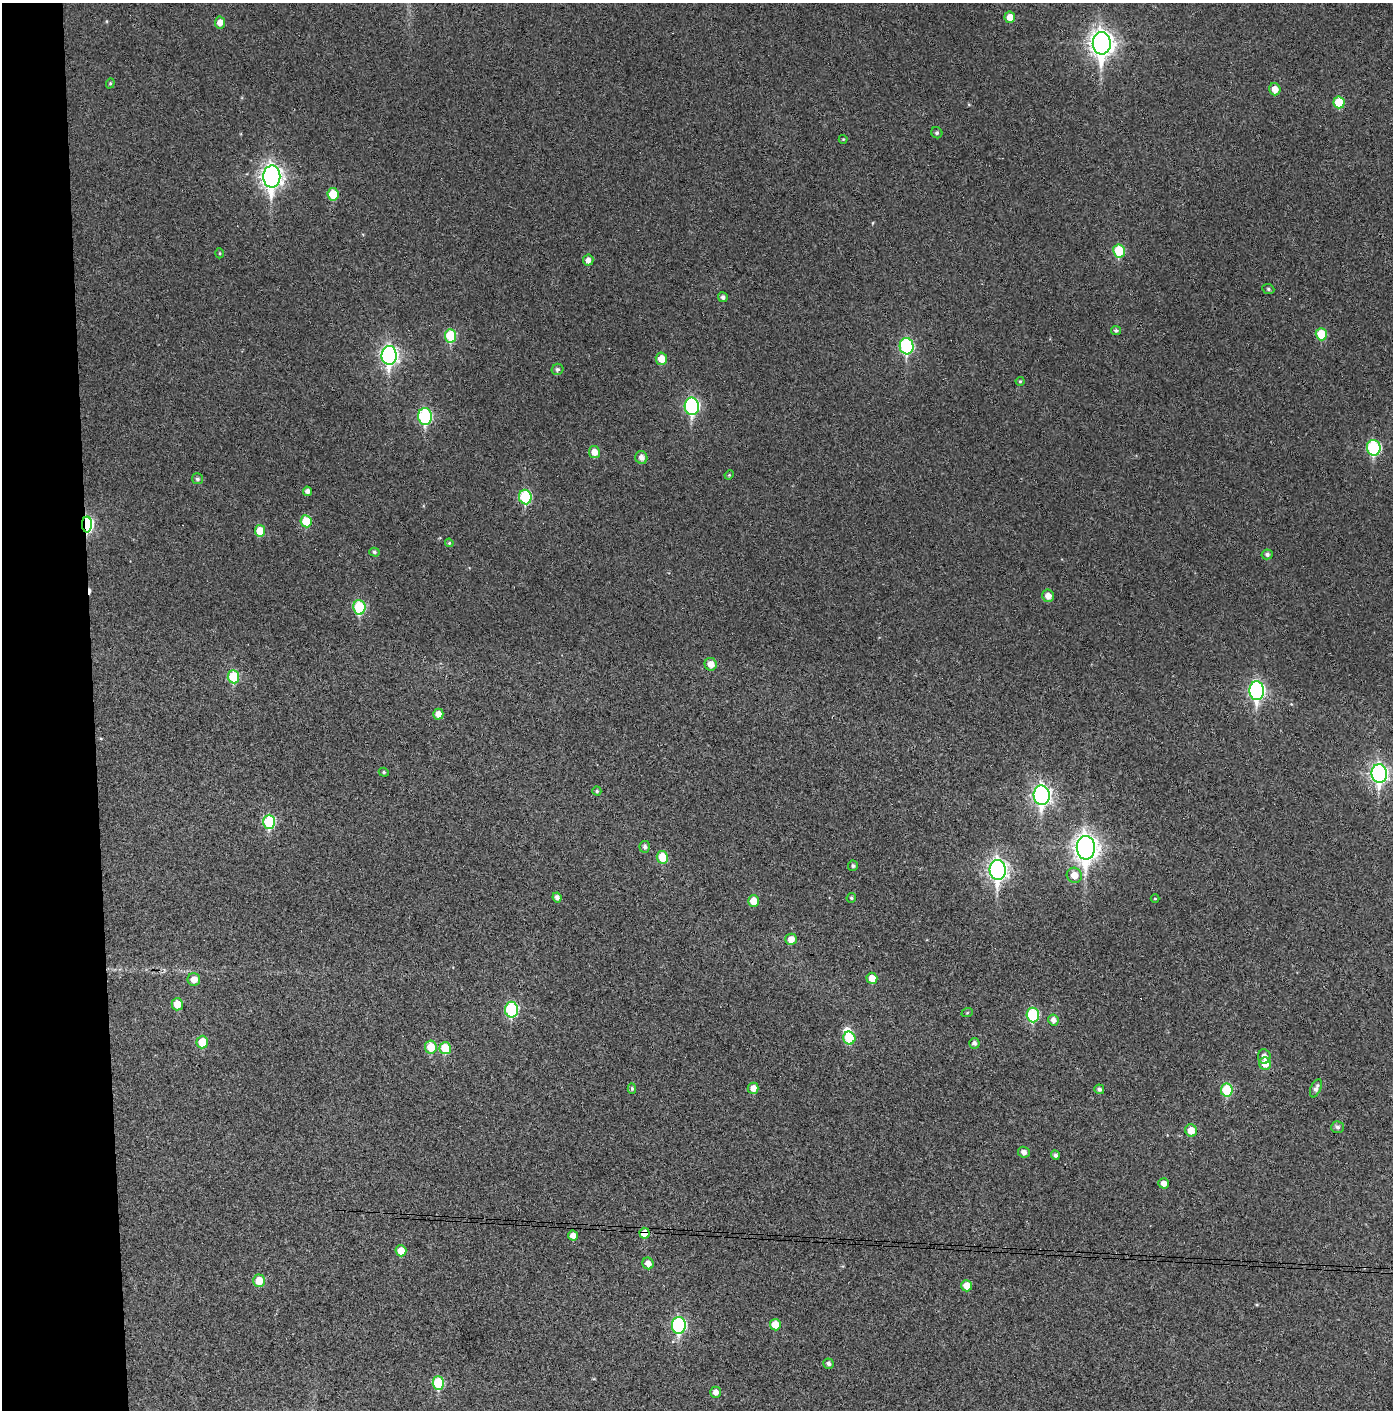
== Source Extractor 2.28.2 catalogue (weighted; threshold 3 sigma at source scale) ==
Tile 4 of 3 x 3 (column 1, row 2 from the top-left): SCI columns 75-1465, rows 1413-2820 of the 4319 x 4236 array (HDU 1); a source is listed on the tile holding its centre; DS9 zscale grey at full resolution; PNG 1395 x 1412 px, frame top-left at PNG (2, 3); each listed source drawn as its Kron ellipse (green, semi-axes under 4 px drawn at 4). Shown black and unused: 7% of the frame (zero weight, under 3 of 4 exposures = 6% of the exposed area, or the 3 px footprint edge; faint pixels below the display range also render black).
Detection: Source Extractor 2.28.2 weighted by HDU 2 'WHT'; one run over the whole footprint, this tile lists its part. Background 0.0357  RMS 0.0051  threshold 0.023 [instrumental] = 3 sigma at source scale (4.5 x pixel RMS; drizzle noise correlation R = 1.50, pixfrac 1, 0.05/0.05 arcsec/px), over >= 5 px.
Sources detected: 99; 1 inside a brighter object's white glare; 3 cosmic-ray / hot-pixel residue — neither listed nor drawn; the other 95 listed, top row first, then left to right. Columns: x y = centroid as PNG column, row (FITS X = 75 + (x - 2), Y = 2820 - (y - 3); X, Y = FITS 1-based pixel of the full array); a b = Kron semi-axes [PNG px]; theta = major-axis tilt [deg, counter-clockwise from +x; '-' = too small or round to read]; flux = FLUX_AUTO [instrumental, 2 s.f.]
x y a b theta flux
1010 17 5 5 - 4.9
220 22 6 5 - 3.5
1102 43 11 9 -88 390
110 83 5 4 - 0.69
1275 89 6 5 - 4.4
1339 102 6 5 - 14
937 133 6 5 - 1
843 139 4 4 - 0.5
272 177 11 8 -90 270
333 194 6 5 - 10
1119 251 6 6 - 18
220 253 5 3 - 0.47
588 260 5 5 - 2.4
1268 289 6 5 - 0.92
723 297 5 4 - 1.7
1116 330 5 4 - 1
1321 334 6 5 - 14
450 336 6 5 - 20
907 346 8 7 - 54
389 355 9 7 -88 150
661 359 6 5 - 6.8
557 369 6 5 - 1.3
1020 381 4 4 - 0.51
692 406 8 7 - 74
425 416 8 7 - 48
1374 448 8 7 - 46
594 452 6 5 - 4.6
641 457 6 6 - 2.8
729 475 5 3 - 0.5
197 479 5 5 - 1.2
307 491 5 4 - 2
525 497 7 6 - 33
306 521 6 5 - 13
87 524 8 5 -89 64
260 531 6 5 - 9
449 543 4 4 - 0.59
374 552 5 4 - 0.88
1267 554 5 5 - 1.4
1048 596 6 6 - 3.6
359 607 7 6 - 29
711 664 6 6 - 4.2
233 677 6 5 - 20
1257 691 9 7 -86 100
438 714 5 5 - 3.8
384 772 5 4 - 0.76
1379 773 9 7 -84 150
597 791 4 4 - 0.7
1042 795 10 8 -88 180
269 822 7 6 - 31
645 847 6 5 - 1.4
1086 848 12 9 -89 400
662 857 6 5 - 11
853 866 5 5 - 1
998 870 10 8 -88 220
1074 875 8 7 - 5.4
557 897 5 4 - 1.8
851 898 5 4 - 0.88
1155 898 4 3 - 0.4
754 901 6 5 - 6.9
791 939 6 5 - 4
872 978 5 5 - 5.3
194 979 6 6 - 4.4
177 1004 6 5 - 7.2
512 1010 8 6 -90 39
967 1013 6 3 19 0.51
1033 1015 7 6 - 35
1053 1020 5 5 - 2.2
849 1038 6 6 - 14
202 1042 6 5 - 10
974 1043 5 5 - 1.6
431 1047 6 6 - 10
445 1048 6 5 - 13
1264 1056 7 6 - 3
1265 1064 6 6 - 6.1
632 1088 5 4 - 0.9
753 1088 5 5 - 3.8
1316 1088 10 5 67 2
1099 1089 5 4 - 1.3
1227 1090 6 6 - 20
1337 1127 6 6 - 1.3
1191 1130 6 5 - 5.9
1024 1152 6 5 - 2.3
1055 1155 5 4 - 1.3
1164 1183 5 5 - 3
644 1233 5 5 - 8.2
573 1235 5 5 - 3.2
401 1251 6 5 - 6.5
648 1263 6 5 - 3.7
259 1281 6 5 - 8.9
967 1286 6 5 - 5.8
679 1325 8 7 - 62
775 1325 6 5 - 8.3
829 1364 5 5 - 1.4
438 1383 6 5 - 23
715 1392 5 5 - 3.1
Overlapping masked pixels (flux is a lower limit): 2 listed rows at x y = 87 524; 644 1233